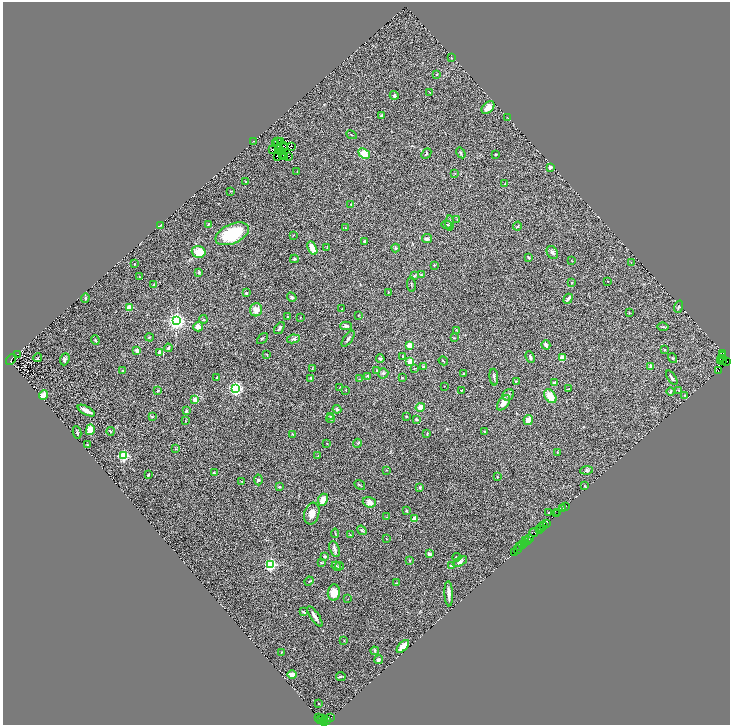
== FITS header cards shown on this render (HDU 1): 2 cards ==
NAXIS1  =                 1455
NAXIS2  =                 1446

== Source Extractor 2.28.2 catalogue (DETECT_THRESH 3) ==
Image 1455 x 1446 px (HDU 1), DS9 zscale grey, zoomed out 1/2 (1 PNG px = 2 x 2 image px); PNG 732 x 727 px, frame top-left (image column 2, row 1446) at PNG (3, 2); each listed source drawn as its Kron ellipse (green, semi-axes under 4 px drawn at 4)
Background 1.56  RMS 0.079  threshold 0.238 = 3 sigma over >= 5 px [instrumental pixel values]
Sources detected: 286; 44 cannot appear on this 1/2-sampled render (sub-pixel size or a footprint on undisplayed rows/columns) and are neither listed nor drawn; the other 242 listed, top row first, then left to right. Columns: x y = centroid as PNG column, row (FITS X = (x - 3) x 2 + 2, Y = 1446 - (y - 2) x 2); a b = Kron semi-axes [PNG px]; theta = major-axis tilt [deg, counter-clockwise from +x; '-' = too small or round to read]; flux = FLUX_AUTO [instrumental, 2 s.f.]
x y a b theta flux
452 58 3 2 - 11
436 74 3 3 - 11
430 92 2 2 - 8
394 95 4 4 - 26
488 108 7 5 45 100
381 116 4 3 - 21
508 118 2 1 - 5.1
352 135 5 2 - 15
253 141 3 2 - 5.6
278 141 2 2 - 29
280 141 2 1 - 3.2
276 143 2 1 - 1.3
283 146 3 1 - 8.7
291 147 2 1 - 12
284 148 3 1 - 15
273 149 4 1 - 4.9
278 149 2 1 - 4.5
282 152 3 2 - 17
461 153 6 3 -58 18
364 154 6 4 -43 210
426 154 6 3 47 18
495 154 2 2 - 12
282 155 2 1 - 5.5
277 156 2 1 - 1.7
284 156 4 1 - 9
289 156 3 2 - 1.8
550 167 4 3 - 40
297 172 2 1 - 7.1
455 173 2 2 - 6.1
246 182 2 2 - 13
505 184 3 2 - 8.2
231 191 2 2 - 6.2
351 205 2 2 - 12
457 219 3 2 - 7.4
450 223 8 3 87 21
209 224 4 3 - 12
160 225 3 2 - 7.1
446 225 5 3 - 21
518 226 4 3 - 15
346 228 3 3 - 9.6
232 234 18 9 24 730
293 235 3 2 - 6.2
427 239 5 4 - 30
364 241 3 3 - 15
312 248 7 3 -63 180
327 248 3 3 - 8.1
396 248 4 4 - 21
199 252 7 6 - 290
552 252 7 5 -59 35
529 257 2 2 - 23
294 259 4 3 - 16
572 261 3 2 - 5.6
631 263 2 2 - 11
134 264 2 2 - 11
434 265 2 2 - 31
199 272 4 3 - 16
421 275 4 3 - 12
414 276 3 3 - 17
139 277 2 2 - 7.7
608 281 2 2 - 9
572 283 2 2 - 12
153 285 3 2 - 9.7
411 285 7 1 -84 10
388 292 2 2 - 7.7
246 293 3 2 - 22
292 297 5 3 - 26
85 298 5 2 - 23
568 299 5 2 - 56
129 307 2 2 - 340
678 307 6 3 69 19
342 309 2 2 - 7
256 310 6 6 - 120
629 312 2 2 - 6.2
358 316 2 2 - 5.8
288 317 3 2 - 7.4
300 317 2 2 - 6.3
203 319 4 3 - 14
176 321 4 3 - 7000
346 326 6 3 1 38
198 327 5 4 - 88
663 327 6 3 -10 23
279 328 7 3 53 24
457 331 3 2 - 6.3
149 337 4 3 - 13
262 338 6 2 47 14
454 338 3 2 - 10
293 339 6 4 8 25
348 339 9 2 54 29
95 340 4 3 - 15
409 345 2 2 - 340
546 345 5 3 - 55
168 348 4 3 - 17
137 350 2 2 - 180
664 350 2 2 - 14
160 352 2 2 - 150
723 353 3 2 - 230
17 354 2 1 - 3.3
267 354 3 2 - 11
723 356 2 2 - 190
403 357 3 2 - 8.9
530 357 6 3 -67 28
38 358 4 3 - 11
562 358 3 3 - 190
672 358 5 3 - 19
722 358 2 1 - 190
11 359 6 2 53 1600
65 359 6 4 68 40
380 359 4 4 - 22
410 361 3 2 - 560
443 361 5 2 - 12
720 361 2 1 - 1000
722 361 2 2 - 640
727 362 3 1 - 94
651 366 3 3 - 37
423 367 3 3 - 23
415 368 3 1 - 6.3
312 369 4 2 - 9.1
377 370 3 2 - 12
718 370 3 1 - 33
123 371 3 3 - 14
383 373 5 5 - 37
463 374 3 3 - 14
368 376 3 2 - 29
217 377 2 2 - 30
494 377 8 2 -85 25
311 378 3 2 - 14
402 378 4 3 - 13
672 378 8 2 -56 28
359 379 3 2 - 9.5
516 381 3 2 - 17
554 383 3 2 - 65
444 386 2 1 - 7.2
236 388 3 3 - 3700
340 388 3 2 - 7.6
568 389 3 2 - 6
345 390 2 2 - 8.2
461 390 3 2 - 8.5
679 390 2 2 - 8.8
158 391 4 3 - 14
670 392 4 3 - 24
43 395 5 4 - 120
508 395 6 5 - 34
685 395 3 2 - 7.9
550 396 7 5 -53 230
195 400 3 3 - 87
504 403 9 5 53 110
420 407 5 4 - 100
337 409 4 3 - 23
86 411 9 3 -28 86
186 411 4 3 - 19
330 416 4 3 - 13
406 416 3 2 - 11
152 417 4 2 - 13
331 419 4 3 - 15
416 419 3 2 - 22
528 420 5 4 - 75
185 421 3 2 - 5.6
90 430 5 4 - 160
111 431 4 3 - 16
77 432 6 2 -80 16
484 432 2 2 - 21
293 434 4 2 - 12
427 434 4 2 - 8.4
357 443 4 2 - 13
327 444 2 2 - 5.5
87 445 2 2 - 7.7
176 449 3 2 - 11
557 452 3 3 - 15
124 456 3 3 - 1700
318 456 2 1 - 4.5
387 470 2 2 - 6.4
587 470 6 3 9 27
214 473 3 2 - 24
148 475 2 2 - 15
497 477 3 2 - 12
258 480 5 4 - 25
242 481 2 2 - 8.2
360 485 6 2 -36 15
585 486 2 2 - 12
279 487 3 2 - 17
420 487 4 3 - 15
323 500 6 4 65 100
369 502 6 5 - 82
566 506 3 1 - 61
563 509 3 1 - 110
406 511 2 2 - 65
558 512 2 1 - 30
312 513 11 7 73 110
549 513 3 2 - 12
557 514 3 1 - 130
387 517 2 1 - 4
415 519 2 2 - 320
546 523 4 1 - 200
544 525 4 1 - 270
542 528 2 1 - 100
362 530 5 4 - 23
539 530 2 1 - 82
534 532 4 1 - 120
335 533 5 2 - 13
350 535 3 2 - 9
387 539 3 2 - 5.8
529 539 2 1 - 94
527 540 2 1 - 99
526 541 2 1 - 130
525 543 2 1 - 34
523 544 2 1 - 180
520 547 2 1 - 140
334 549 8 5 -70 48
518 549 3 1 - 40
514 552 2 1 - 110
429 554 4 3 - 47
325 556 3 3 - 17
457 557 4 3 - 16
409 560 3 2 - 9.1
460 562 8 4 30 38
321 563 3 3 - 10
271 565 3 3 - 2600
336 566 5 2 - 18
339 566 4 3 - 15
451 566 3 3 - 44
309 581 4 3 - 13
396 583 3 2 - 8.9
334 593 8 6 85 200
449 594 12 2 -87 63
348 599 2 1 - 3.4
303 612 3 2 - 18
315 616 12 3 -56 68
344 641 3 2 - 5.4
403 646 8 3 47 140
375 651 4 3 - 27
281 652 4 2 - 7
378 660 4 4 - 29
292 674 4 3 - 89
341 676 5 3 - 15
319 704 2 1 - 12
331 717 2 2 - 290
318 718 3 2 - 210
322 718 2 1 - 100
320 720 4 2 - 250
324 720 4 2 - 100
326 721 2 1 - 110
324 722 3 1 - 140
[44 sub-pixel or undisplayed-footprint detections neither listed nor drawn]